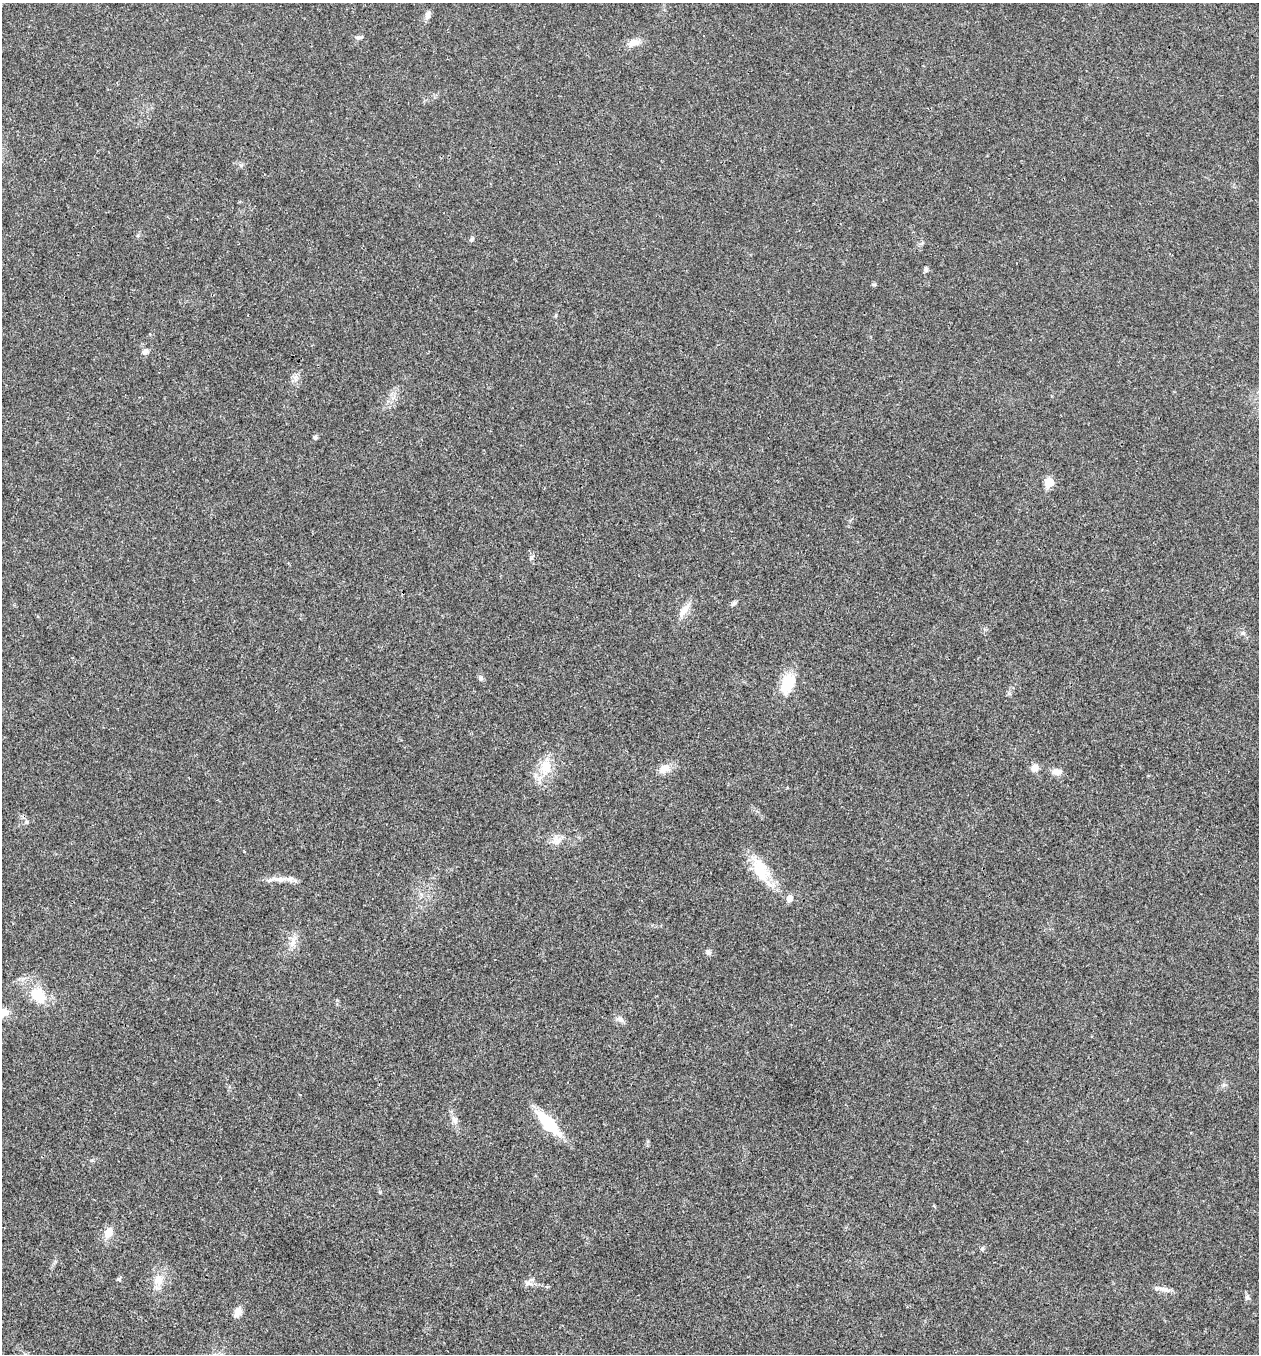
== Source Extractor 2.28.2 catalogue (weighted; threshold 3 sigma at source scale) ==
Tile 11 of 4 x 4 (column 3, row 3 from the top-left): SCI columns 2781-4037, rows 1355-2706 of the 5430 x 5417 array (HDU 1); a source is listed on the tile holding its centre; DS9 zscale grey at full resolution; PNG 1261 x 1356 px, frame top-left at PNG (2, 3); no overlay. Shown black and unused: <1% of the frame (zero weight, under 3 of 4 exposures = <1% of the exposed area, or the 3 px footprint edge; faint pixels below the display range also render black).
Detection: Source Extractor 2.28.2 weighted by HDU 2 'WHT'; one run over the whole footprint, this tile lists its part. Background 0.0221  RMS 0.0041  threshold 0.0182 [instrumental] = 3 sigma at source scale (4.5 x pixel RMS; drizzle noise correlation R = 1.50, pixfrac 1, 0.05/0.05 arcsec/px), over >= 5 px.
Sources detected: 38; all 38 listed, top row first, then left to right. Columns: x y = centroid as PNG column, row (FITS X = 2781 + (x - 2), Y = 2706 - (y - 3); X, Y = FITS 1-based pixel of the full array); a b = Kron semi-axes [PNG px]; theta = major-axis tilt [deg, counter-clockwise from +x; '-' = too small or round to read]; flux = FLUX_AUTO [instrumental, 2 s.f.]
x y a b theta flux
427 15 11 6 76 1.8
359 37 9 5 -7 1.1
633 42 14 8 13 3.7
241 165 6 4 -1 0.72
472 239 7 5 40 0.75
926 269 7 5 -87 1
874 284 6 4 1 0.53
556 315 6 4 89 0.45
145 351 8 7 - 1.6
295 378 12 5 72 1.6
315 437 5 5 - 0.82
1049 482 6 5 - 14
733 603 8 5 45 0.83
684 611 22 8 53 4.2
1243 633 7 4 -44 0.84
481 678 6 6 - 0.97
788 684 27 15 66 11
546 767 22 15 79 8.9
1035 768 11 9 55 2.3
664 769 16 11 19 4
1057 772 12 8 0 2.8
557 841 12 11 - 3
761 870 41 16 -63 13
280 879 19 7 2 3.9
790 898 6 5 - 3.4
293 943 13 8 57 3
708 952 7 6 - 1.3
38 995 27 19 -56 11
3 1012 15 10 8 5
620 1019 12 7 -30 1.7
455 1120 13 7 -59 2
548 1123 31 12 -47 18
108 1233 13 10 57 4.4
158 1280 15 14 - 5
529 1282 15 5 43 1.7
1164 1289 16 7 -10 2.4
1247 1297 8 6 89 1
238 1312 13 7 66 3.3
Isophote crosses this tile's border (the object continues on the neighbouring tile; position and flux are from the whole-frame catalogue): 1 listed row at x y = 3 1012
Unlisted compact peaks at least as high as the median listed source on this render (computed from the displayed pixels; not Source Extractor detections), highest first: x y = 119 1279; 380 1192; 982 1249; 92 1160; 27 822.